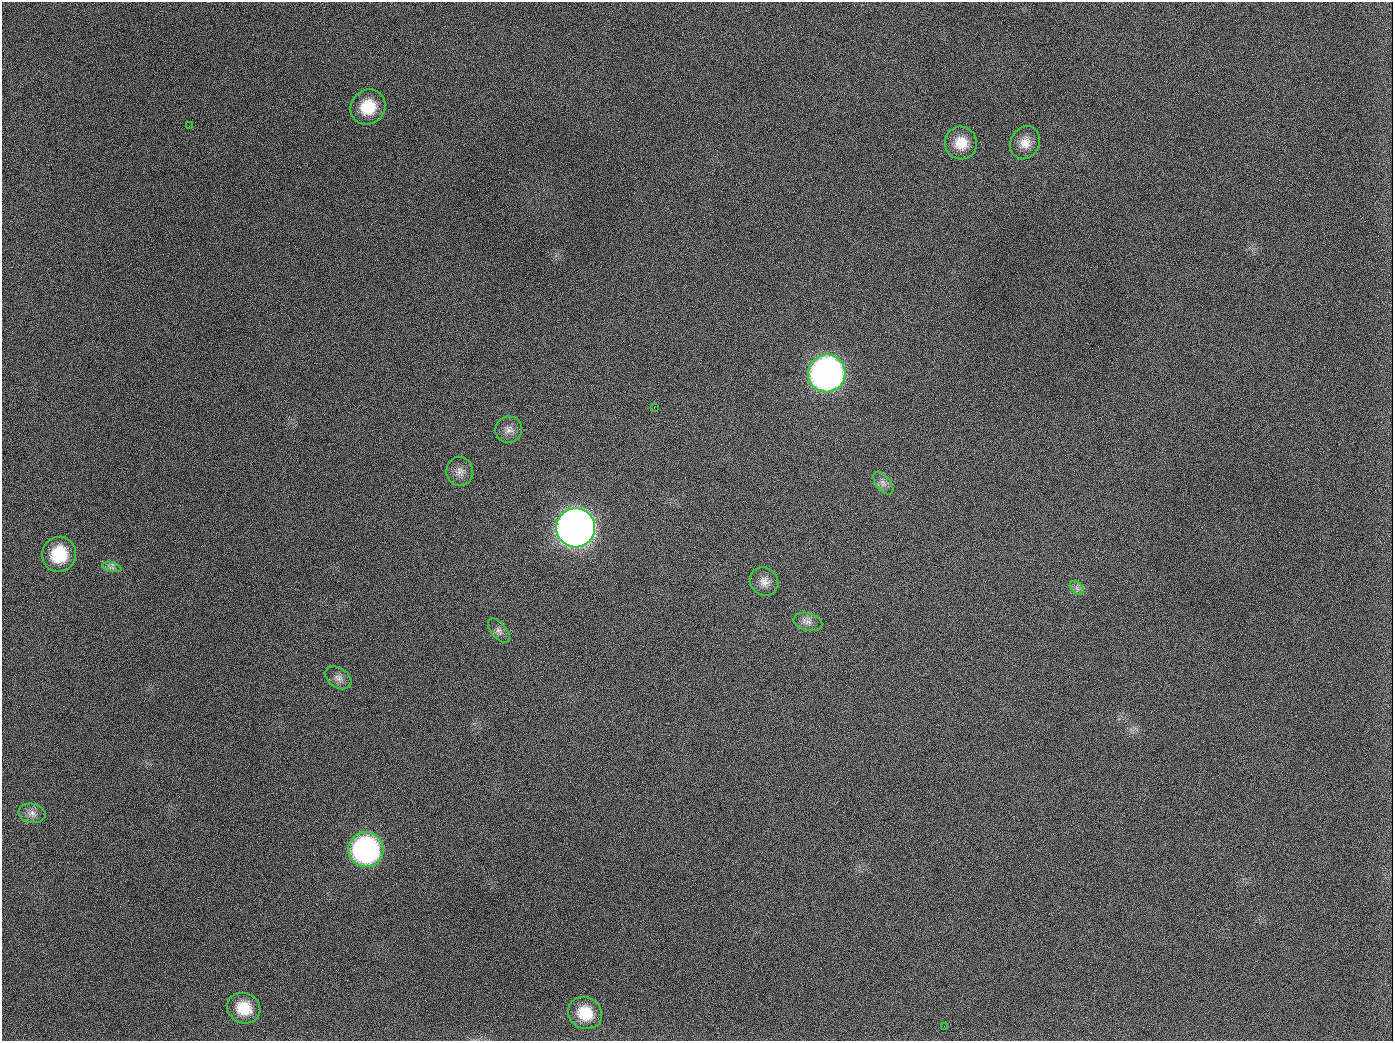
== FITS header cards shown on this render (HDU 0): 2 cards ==
NAXIS1  =                 1391
NAXIS2  =                 1039

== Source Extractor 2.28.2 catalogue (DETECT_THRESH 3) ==
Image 1391 x 1039 px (HDU 0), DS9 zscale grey, 1 PNG px = 1 image px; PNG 1395 x 1043 px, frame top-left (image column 1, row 1039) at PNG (2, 2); each listed source drawn as its Kron ellipse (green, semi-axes under 4 px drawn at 4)
Background 1410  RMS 67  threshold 201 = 3 sigma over >= 5 px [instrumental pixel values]
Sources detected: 22; all 22 listed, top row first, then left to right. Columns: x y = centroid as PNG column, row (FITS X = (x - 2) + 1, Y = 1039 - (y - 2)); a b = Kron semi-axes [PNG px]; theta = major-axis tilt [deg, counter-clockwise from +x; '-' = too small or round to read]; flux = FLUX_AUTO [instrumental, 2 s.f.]
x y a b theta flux
368 107 18 17 - 1.4e+05
189 126 2 2 - 6.2e+03
961 143 16 16 - 8.7e+04
1025 143 17 14 62 5.8e+04
827 373 19 18 - 2.5e+06
654 407 3 2 - 4.2e+03
509 430 13 13 - 3.5e+04
460 471 14 13 - 3.8e+04
883 483 13 7 -52 2.5e+04
576 528 19 19 - 5.5e+06
59 554 18 17 - 1.9e+05
112 567 10 4 -14 1.2e+04
764 582 15 13 -46 4.4e+04
1077 588 8 5 -45 1.5e+04
808 622 14 8 -14 3.1e+04
499 631 14 7 -51 2.4e+04
338 678 14 10 -34 3.0e+04
32 813 14 9 -11 3.2e+04
366 850 18 17 - 1.1e+06
244 1008 17 15 -22 1.2e+05
585 1013 17 15 -30 1.2e+05
944 1026 2 2 - 5.1e+03